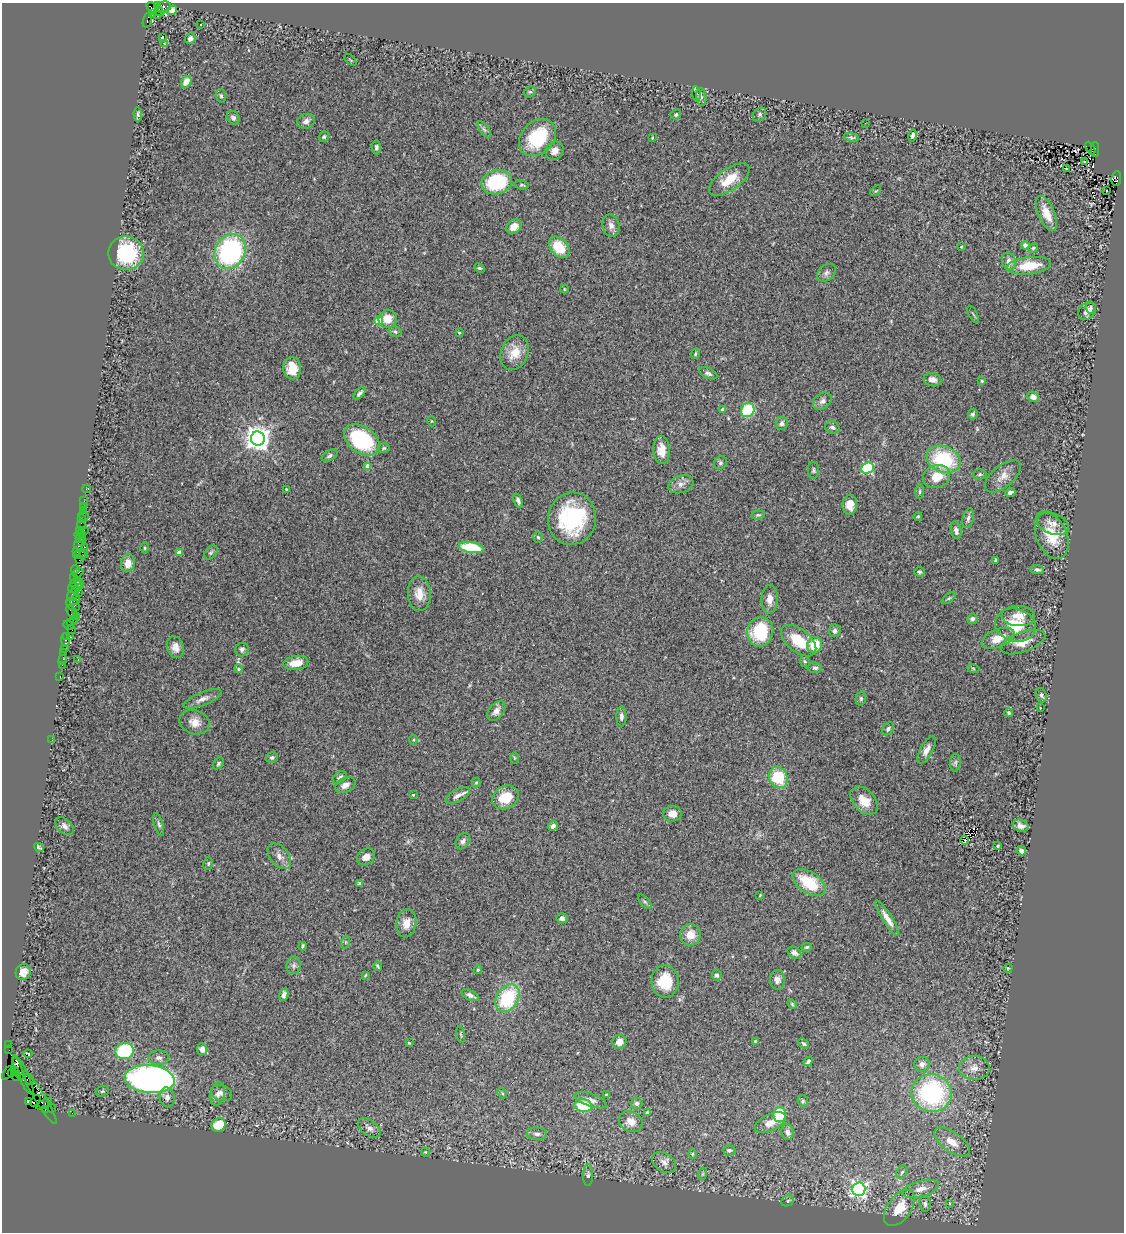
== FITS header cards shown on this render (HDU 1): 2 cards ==
NAXIS1  =                 1122
NAXIS2  =                 1230

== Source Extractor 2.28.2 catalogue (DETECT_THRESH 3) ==
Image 1122 x 1230 px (HDU 1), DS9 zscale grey, 1 PNG px = 1 image px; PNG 1126 x 1234 px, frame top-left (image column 1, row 1230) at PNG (2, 3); each listed source drawn as its Kron ellipse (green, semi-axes under 4 px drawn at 4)
Background 1.6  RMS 0.049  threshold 0.148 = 3 sigma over >= 5 px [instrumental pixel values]
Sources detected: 301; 1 with non-positive FLUX_AUTO (blend fragments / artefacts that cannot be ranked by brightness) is neither listed nor drawn; the other 300 listed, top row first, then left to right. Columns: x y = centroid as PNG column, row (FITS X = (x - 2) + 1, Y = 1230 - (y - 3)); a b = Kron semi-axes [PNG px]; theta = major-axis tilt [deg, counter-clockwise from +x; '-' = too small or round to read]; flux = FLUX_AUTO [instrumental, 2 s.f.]
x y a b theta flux
158 6 4 3 - 140
163 7 8 5 13 390
155 9 10 5 -33 1400
172 10 6 4 33 21
152 13 3 3 - 270
158 15 3 2 - 62
147 20 7 3 72 170
201 25 3 2 - 5.6
162 38 4 3 - 9.9
190 38 5 5 - 13
164 44 3 3 - 31
350 60 7 3 -45 3.1
186 82 6 5 - 35
530 92 6 5 - 5.4
696 94 7 4 -82 5.2
221 96 7 5 -74 6.1
701 97 9 5 -83 8.2
138 114 7 4 -86 5.7
676 114 5 4 - 5.6
760 114 8 6 48 7.4
233 118 7 6 - 9.5
306 121 9 7 20 14
865 123 3 2 - 3
484 129 9 4 -54 7.8
912 136 6 4 76 8.9
324 137 5 4 - 5.1
537 137 21 16 46 180
851 137 8 4 -10 5.5
652 138 3 2 - 2.4
376 147 7 5 -85 8.3
1090 148 7 3 -63 300
1095 149 7 2 89 600
554 151 10 8 43 21
1085 161 3 2 - 9.6
1066 168 3 3 - 51
1116 178 7 5 84 950
729 180 23 11 35 83
497 182 15 12 16 260
522 185 7 4 -7 6.1
876 191 6 2 44 2.7
1107 191 3 2 - 6.8
1047 213 19 8 -67 57
611 225 11 8 -78 17
514 227 8 6 37 30
1025 245 4 4 - 13
559 247 12 8 -46 90
961 247 4 3 - 2.5
1033 248 5 4 - 4.2
230 252 18 15 61 560
126 253 18 17 - 250
1009 261 9 7 -75 21
1029 266 22 8 7 88
479 268 6 4 -25 4.3
826 273 11 7 36 13
564 289 4 3 - 2.6
1091 308 6 5 - 5.6
1087 311 10 7 48 18
973 314 9 3 -61 4.3
388 319 9 9 - 46
379 321 4 4 - 110
395 332 7 5 -29 6.4
459 333 3 3 - 2.7
515 353 18 13 68 57
695 354 5 3 - 4.2
292 368 11 9 -83 53
708 373 10 5 -24 9.9
932 380 9 6 -13 20
982 381 4 3 - 3.9
360 393 8 3 48 7.4
1033 397 6 5 - 19
822 401 10 7 36 14
723 410 4 4 - 22
748 410 7 6 - 150
973 414 5 4 - 7.1
431 421 5 3 - 2.6
782 423 6 6 - 12
832 427 7 6 - 9.6
258 439 7 7 - 3400
362 440 20 13 -35 280
384 448 6 4 16 4.9
662 450 14 8 -88 37
330 456 8 5 28 8
944 459 17 13 -21 230
720 463 7 6 - 8.1
368 466 4 4 - 41
867 468 6 5 - 340
813 470 8 5 -88 6.8
980 474 7 5 3 5.9
1003 476 21 10 40 35
937 477 14 11 21 59
681 484 13 8 18 20
86 489 4 2 - 21
286 489 3 3 - 2.8
919 492 7 3 90 5.3
1010 492 5 3 - 9
84 501 2 2 - 32
518 501 7 4 -69 11
850 505 10 7 84 36
83 506 2 2 - 41
83 511 3 3 - 110
758 515 7 4 7 5.1
84 516 5 2 - 34
918 516 4 3 - 3.5
968 518 10 5 76 11
82 519 3 2 - 14
572 519 26 24 78 330
1052 523 17 10 -24 27
81 525 5 3 - 130
80 530 2 2 - 41
84 530 2 2 - 440
956 530 9 5 -78 11
80 535 6 3 -5 78
1052 536 24 15 -67 94
538 537 5 4 - 5.2
79 538 2 2 - 77
82 540 3 2 - 71
79 545 5 4 - 170
85 547 3 2 - 200
471 547 12 5 -10 160
145 548 5 3 - 3.4
77 552 4 3 - 86
179 552 4 4 - 23
211 553 8 5 48 6.2
84 554 4 2 - 130
80 555 6 3 0 130
79 560 2 2 - 55
995 560 3 3 - 4.8
128 563 9 7 83 31
75 569 4 3 - 110
1037 569 7 4 -7 7.7
919 572 5 5 - 5.6
78 573 5 3 - 160
74 577 4 2 - 49
78 580 4 3 - 140
76 584 6 3 -9 310
79 584 6 3 -89 330
72 588 5 3 - 240
76 589 2 2 - 86
79 592 2 2 - 52
419 594 17 11 -87 45
72 595 6 4 57 260
949 598 8 4 35 5.4
770 599 14 8 88 30
75 600 6 4 52 190
73 605 7 5 -42 360
72 612 7 3 -55 120
76 616 3 2 - 31
1018 616 17 10 -3 38
73 619 2 2 - 89
972 619 5 5 - 11
70 622 2 2 - 18
68 625 5 2 - 55
1015 625 21 16 -16 100
72 629 3 3 - 180
835 631 6 6 - 11
760 632 15 13 77 180
66 637 3 3 - 64
71 637 3 2 - 66
998 638 17 9 23 51
65 640 7 3 -83 200
799 641 20 11 -39 98
1023 642 23 10 20 52
815 645 8 7 - 77
175 647 11 8 -71 25
64 648 3 2 - 100
242 650 7 6 - 9.2
64 652 2 2 - 60
78 659 3 2 - 3.6
63 660 5 2 - 76
805 661 6 5 - 4.9
296 663 12 7 8 47
62 665 2 2 - 48
815 668 7 5 -8 8.9
973 668 6 4 -20 4.5
238 669 4 4 - 5
60 677 3 2 - 48
1041 695 7 5 -70 8.4
861 698 7 5 78 6.3
202 699 20 6 22 21
1040 708 3 3 - 3.2
496 711 11 7 52 19
1009 713 4 3 - 4.5
621 716 10 5 -90 11
194 722 15 11 -20 34
888 729 7 5 52 7.9
52 740 3 2 - 2.8
413 740 5 4 - 3.6
927 750 15 6 60 24
272 757 6 5 - 6.4
514 758 6 4 -89 3.8
218 763 7 4 52 5.7
955 763 9 5 86 8.4
340 777 8 5 37 11
778 777 11 9 -63 120
476 782 5 4 - 3.4
345 785 11 7 25 22
413 795 3 2 - 2.5
457 796 13 6 27 17
505 797 14 11 28 83
864 801 16 11 -46 55
672 814 9 8 - 30
159 825 12 4 -74 8.8
64 826 11 7 -43 16
553 826 5 4 - 14
1021 826 8 5 -20 16
463 841 9 6 55 12
965 841 4 3 - 6.6
998 846 4 3 - 4.2
39 847 5 3 - 6
1021 851 5 4 - 13
279 856 15 9 -51 23
366 857 9 8 - 22
208 864 6 5 - 6
809 883 18 10 -33 130
360 884 4 4 - 11
760 895 3 2 - 2.5
645 902 8 4 -47 6.6
562 918 6 5 - 9.1
887 918 20 5 -58 29
406 923 14 10 83 39
690 935 11 10 - 48
346 942 6 4 72 4.7
302 946 4 3 - 5.1
807 947 5 4 - 5.2
794 953 7 5 -34 11
294 965 9 7 80 11
378 966 5 2 - 5.2
1008 968 4 3 - 2.7
478 970 4 3 - 3.7
23 972 8 7 - 25
365 975 3 2 - 2.6
717 975 5 5 - 9.6
777 980 10 7 -88 15
665 981 16 13 -86 100
284 995 6 4 76 12
470 995 9 5 -25 12
507 998 15 10 57 220
792 1004 5 4 - 4.1
461 1034 8 3 -80 4.3
619 1042 7 6 - 25
755 1042 4 3 - 7.1
409 1043 3 2 - 3
804 1044 6 4 -43 6.2
9 1045 2 2 - 16
202 1049 6 5 - 18
9 1050 2 2 - 17
124 1051 9 8 - 250
28 1054 4 2 - 3.3
159 1058 10 7 -1 14
808 1061 5 3 - 10
922 1064 8 7 - 19
974 1068 15 12 -1 36
18 1069 12 3 -73 1400
15 1071 5 3 - 890
8 1073 8 3 54 170
12 1074 3 3 - 380
23 1075 21 5 -65 1200
17 1076 5 3 - 44
150 1079 25 14 -6 1600
29 1080 6 3 -56 180
102 1091 7 5 21 5.7
222 1093 11 7 -19 16
502 1093 5 4 - 4.7
932 1093 20 19 - 500
217 1094 11 7 76 14
606 1094 3 2 - 2.5
167 1097 10 7 -81 16
40 1098 31 5 -59 1500
591 1100 17 6 -19 20
36 1101 6 4 54 1300
803 1101 6 5 - 6
29 1102 3 3 - 200
637 1103 6 5 - 12
44 1104 8 4 31 980
583 1106 9 6 -9 130
51 1108 5 3 - 100
46 1109 4 3 - 140
72 1113 2 2 - 21
647 1113 3 3 - 4.7
780 1115 7 6 - 150
631 1122 12 10 -29 31
770 1123 17 8 26 35
219 1125 7 6 - 89
369 1128 13 7 -36 18
787 1132 8 6 -81 16
537 1134 10 6 -3 13
952 1142 21 10 -35 53
729 1150 6 5 - 7.2
425 1152 4 4 - 3.9
692 1154 5 3 - 3.5
664 1162 13 9 -35 18
902 1172 7 5 60 7.4
702 1174 6 4 70 4.3
588 1175 11 5 -89 8.5
859 1189 6 6 - 1100
921 1189 19 8 15 36
788 1201 6 5 - 5.8
950 1203 3 2 - 2.6
925 1204 8 5 -85 8.2
899 1208 21 11 54 77
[1 non-positive-flux detection neither listed nor drawn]